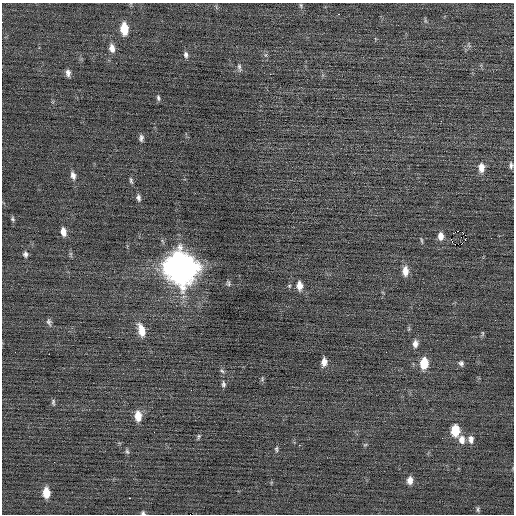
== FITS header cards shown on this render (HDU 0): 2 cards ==
NAXIS1  =                  512 / Axis length
NAXIS2  =                  512 / Axis length

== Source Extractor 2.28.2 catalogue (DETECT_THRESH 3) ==
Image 512 x 512 px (HDU 0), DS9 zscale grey, 1 PNG px = 1 image px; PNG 516 x 516 px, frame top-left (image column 1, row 512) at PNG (2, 3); no overlay
Background -0.018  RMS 0.7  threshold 2.11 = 3 sigma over >= 5 px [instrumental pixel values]
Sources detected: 59; all 59 listed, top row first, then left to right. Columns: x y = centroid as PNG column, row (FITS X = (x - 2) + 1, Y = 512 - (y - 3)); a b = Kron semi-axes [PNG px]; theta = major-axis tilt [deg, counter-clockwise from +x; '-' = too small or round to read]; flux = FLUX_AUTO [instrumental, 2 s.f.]
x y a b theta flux
301 5 7 4 -82 72
338 14 2 2 - 490
124 29 10 6 -85 1100
469 45 8 3 -45 73
112 48 10 6 -79 310
186 55 8 6 -80 140
265 55 7 4 90 88
239 67 10 5 -82 120
68 73 8 6 -85 190
158 98 7 4 -83 97
441 121 2 2 - 190
141 138 8 5 85 140
511 165 9 5 -89 130
481 168 11 8 88 410
73 175 10 6 -73 220
131 180 8 4 -80 90
138 198 9 6 -77 140
13 219 7 4 -73 81
458 231 2 2 - 850
63 232 9 6 -77 330
465 235 2 2 - 370
441 236 9 6 -88 330
491 238 2 2 - 24
451 239 2 2 - 690
465 239 2 2 - 39
421 240 9 3 -79 67
455 244 3 2 - 66
25 254 8 6 -79 140
181 268 15 12 -79 72000
405 271 11 7 -89 450
228 283 7 5 -72 89
289 286 5 5 - 58
299 286 10 7 -85 380
49 322 10 6 -72 130
141 330 15 8 -74 700
482 333 8 4 82 70
415 344 9 6 86 240
49 354 2 2 - 320
324 362 8 6 83 330
424 363 9 7 87 1200
461 363 7 6 - 120
222 371 6 4 -44 75
262 379 8 4 89 68
223 384 8 5 -89 110
53 402 8 4 -85 87
138 416 10 7 -86 650
455 430 9 6 -89 1300
198 436 7 4 77 72
471 439 9 7 -89 240
462 440 10 8 -83 360
299 445 2 2 - 210
365 445 6 3 19 54
276 449 8 4 -85 83
127 451 8 5 -62 89
410 480 8 6 85 310
46 493 9 6 -87 710
129 498 2 2 - 200
478 509 7 4 83 76
143 513 5 4 - 86
At the frame edge (FLAGS 8, measured only in part): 2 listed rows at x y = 511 165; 143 513